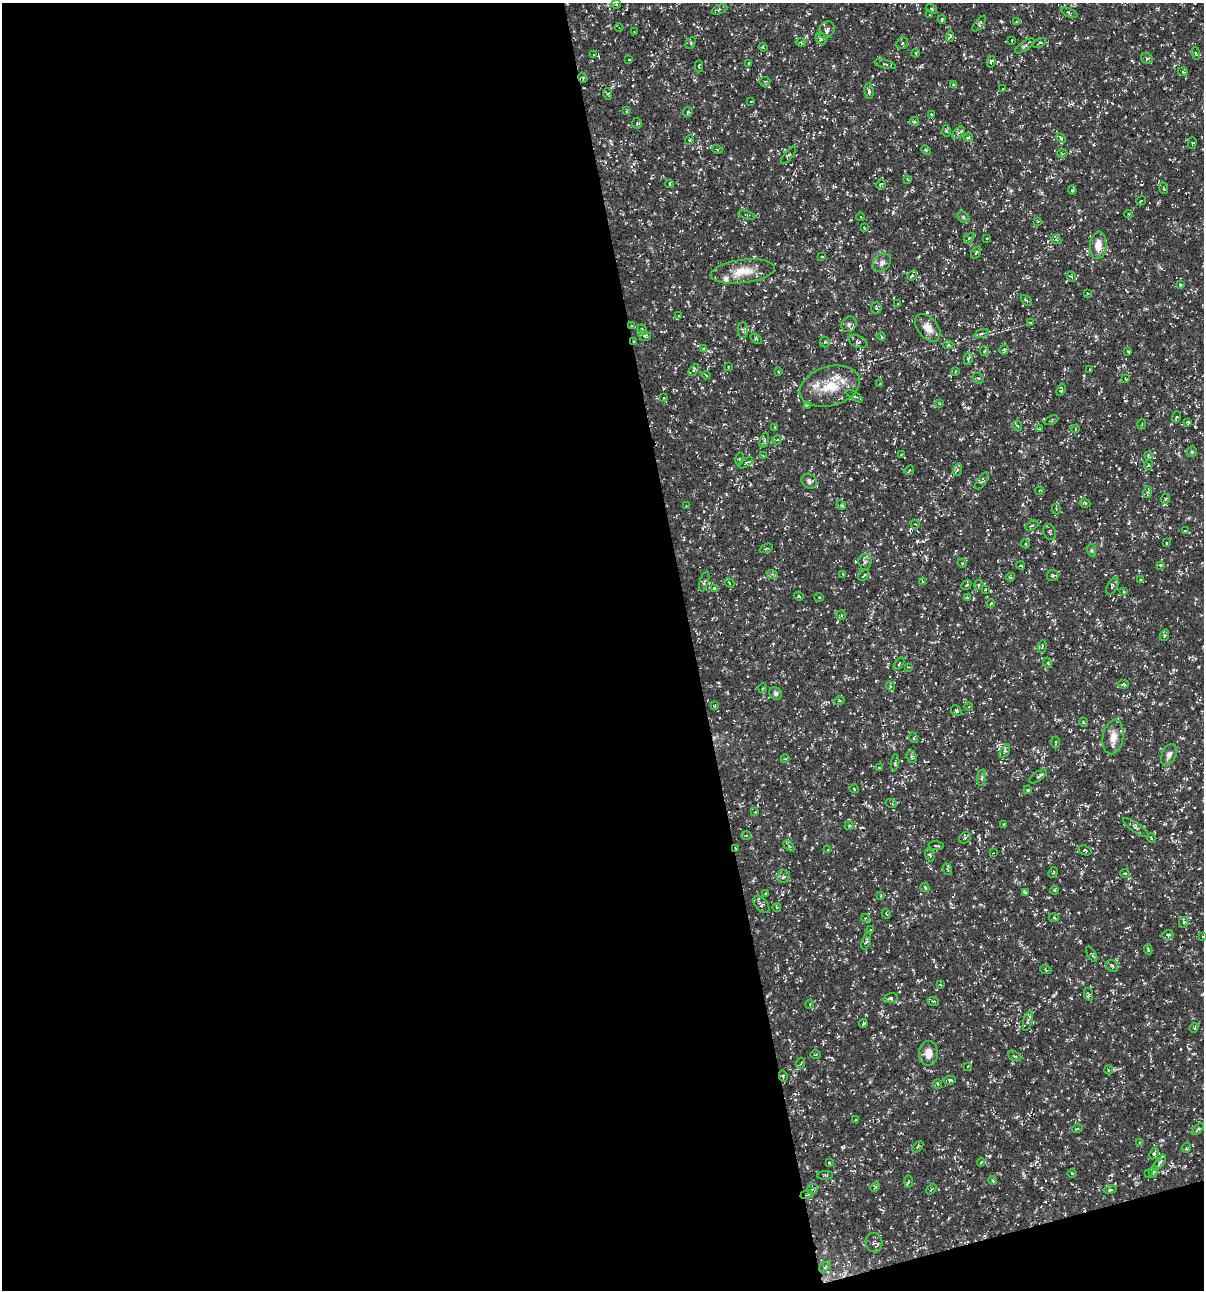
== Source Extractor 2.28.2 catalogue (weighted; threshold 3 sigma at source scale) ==
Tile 13 of 4 x 4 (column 1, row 4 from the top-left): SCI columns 102-1303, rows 3-1290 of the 4958 x 5157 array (HDU 1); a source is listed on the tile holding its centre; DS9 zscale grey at full resolution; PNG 1206 x 1292 px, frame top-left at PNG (2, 3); each listed source drawn as its Kron ellipse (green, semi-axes under 4 px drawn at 4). Shown black and unused: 59% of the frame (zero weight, under 3 of 5 exposures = <1% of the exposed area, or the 3 px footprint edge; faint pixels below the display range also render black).
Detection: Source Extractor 2.28.2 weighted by HDU 2 'WHT'; one run over the whole footprint, this tile lists its part. Background 0.0172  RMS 0.002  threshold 0.00895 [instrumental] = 3 sigma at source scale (4.5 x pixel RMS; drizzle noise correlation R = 1.50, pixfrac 1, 0.0396/0.0396 arcsec/px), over >= 5 px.
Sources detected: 301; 13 cosmic-ray / hot-pixel residue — neither listed nor drawn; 9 inside a brighter listed object's ellipse — not listed separately; the other 279 listed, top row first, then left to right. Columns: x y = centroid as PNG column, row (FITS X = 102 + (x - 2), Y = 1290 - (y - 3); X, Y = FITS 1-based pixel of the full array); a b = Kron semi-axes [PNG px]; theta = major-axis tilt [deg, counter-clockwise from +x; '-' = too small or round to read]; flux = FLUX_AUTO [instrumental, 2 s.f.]
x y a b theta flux
616 4 4 4 - 0.26
719 9 8 2 22 0.33
932 9 6 4 -33 0.32
1069 13 8 4 -23 0.34
930 15 4 2 - 0.13
942 20 4 3 - 0.31
1016 22 4 4 - 0.17
979 23 9 3 52 0.31
619 28 4 3 - 0.15
827 30 9 7 56 0.92
634 32 2 2 - 0.12
950 36 5 3 - 0.35
821 39 6 5 - 0.49
1012 40 3 2 - 0.15
801 42 5 4 - 0.24
691 43 6 4 63 0.31
902 43 6 5 - 0.36
1039 43 7 3 25 0.24
1025 46 11 4 36 0.46
763 47 4 3 - 0.19
916 53 4 3 - 0.2
1196 53 6 2 -78 0.18
594 55 4 4 - 0.23
1147 58 6 5 - 0.37
629 60 3 2 - 0.14
991 62 6 4 75 0.38
749 63 3 2 - 0.16
885 64 11 3 -16 0.39
699 66 6 3 87 0.23
1183 72 5 3 - 0.16
583 78 5 3 - 0.23
765 82 5 5 - 0.27
953 85 4 4 - 0.31
1002 89 4 2 - 0.14
869 91 7 4 -82 0.39
608 94 6 4 -72 0.25
751 101 3 2 - 0.12
627 111 4 2 - 0.16
688 112 5 4 - 0.24
931 115 3 2 - 0.27
914 121 4 4 - 0.27
637 123 6 4 89 0.28
947 131 6 4 -86 0.28
958 133 7 4 42 0.46
968 137 4 4 - 0.29
1061 138 6 3 -46 0.26
689 140 5 3 - 0.16
1192 143 6 3 89 0.2
717 149 5 3 - 0.24
926 150 5 3 - 0.23
1062 153 5 3 - 0.19
788 155 10 3 51 0.3
908 180 4 3 - 0.19
670 184 4 3 - 0.18
881 184 5 4 - 0.25
1163 188 6 3 -70 0.2
1072 190 4 3 - 0.23
1141 201 5 3 - 0.17
1129 214 4 4 - 0.25
747 215 9 3 -15 0.32
861 217 4 2 - 0.13
963 217 6 5 - 0.3
1038 221 4 4 - 0.16
864 227 2 2 - 0.2
969 238 6 4 46 0.31
987 239 2 2 - 0.17
1056 240 5 4 - 0.32
1098 245 14 8 86 2.4
976 252 7 3 57 0.23
822 257 3 3 - 0.29
882 263 10 7 47 0.89
743 271 32 11 7 4.2
912 275 5 4 - 0.3
1072 277 5 3 - 0.18
1180 285 3 3 - 0.31
1087 293 4 2 - 0.11
1026 300 6 3 -45 0.28
898 304 3 3 - 0.2
876 308 6 5 - 0.27
678 316 4 2 - 0.14
1030 322 4 2 - 0.23
849 324 8 7 - 0.59
632 325 4 2 - 0.14
928 328 16 10 -51 2.2
642 329 5 3 - 0.24
743 330 8 5 -89 0.41
982 333 7 3 19 0.36
645 336 6 4 -17 0.38
882 337 4 4 - 0.38
756 339 7 3 -35 0.23
634 341 4 3 - 0.21
825 342 5 5 - 0.27
858 342 10 6 -22 0.61
948 345 5 4 - 0.36
703 349 4 3 - 0.3
1004 350 5 4 - 0.23
984 351 5 4 - 0.23
1128 351 3 3 - 0.3
968 359 6 4 79 0.4
728 366 3 2 - 0.16
1090 369 3 2 - 0.13
694 370 6 3 53 0.3
955 371 3 3 - 0.18
779 372 3 2 - 0.14
706 375 4 3 - 0.21
978 378 6 4 -40 0.27
1126 379 3 2 - 0.15
880 383 3 2 - 0.18
830 386 31 19 16 6.2
1061 390 6 3 72 0.34
855 396 9 3 -33 0.3
664 398 3 3 - 0.16
940 403 4 3 - 0.16
807 405 3 3 - 0.2
1176 417 5 3 - 0.19
1051 420 7 3 25 0.24
1188 422 4 3 - 0.2
1142 424 5 3 - 0.18
1018 426 5 3 - 0.21
775 428 3 2 - 0.15
1039 429 4 2 - 0.14
1075 429 4 3 - 0.17
764 440 7 4 72 0.39
777 440 5 3 - 0.22
1192 452 5 5 - 0.3
901 455 3 2 - 0.18
1148 455 4 4 - 0.21
763 456 4 4 - 0.23
739 459 6 4 73 0.24
746 463 8 3 31 0.27
1148 465 5 4 - 0.21
909 470 5 2 - 0.18
957 470 6 4 71 0.33
809 481 8 7 - 0.6
982 481 10 4 54 0.38
1039 491 4 3 - 0.19
1148 492 6 4 70 0.27
1165 499 5 3 - 0.22
1085 503 5 4 - 0.3
686 505 3 2 - 0.11
841 505 5 4 - 0.28
1056 509 5 3 - 0.19
915 524 5 3 - 0.2
1032 526 7 3 28 0.26
1185 531 4 3 - 0.19
1050 532 8 6 -73 0.4
1166 543 3 3 - 0.25
1025 544 5 4 - 0.26
766 548 7 2 22 0.19
1091 550 6 4 -72 0.29
865 562 8 6 -86 0.49
962 563 4 3 - 0.19
1160 565 3 3 - 0.17
1021 566 4 3 - 0.26
772 574 6 3 -18 0.29
843 574 2 2 - 0.13
864 575 6 3 46 0.24
1052 575 6 6 - 0.31
1011 577 4 3 - 0.21
1140 580 3 3 - 0.2
922 581 4 2 - 0.25
704 582 10 3 73 0.32
729 583 5 4 - 0.23
966 585 5 3 - 0.22
979 585 5 4 - 0.28
1112 586 9 5 63 0.51
714 588 4 4 - 0.17
985 590 3 2 - 0.17
1123 591 3 3 - 0.2
799 596 5 4 - 0.24
819 597 5 3 - 0.16
967 598 3 3 - 0.21
991 603 4 3 - 0.19
841 615 4 4 - 0.23
1165 635 6 4 70 0.27
1042 646 6 2 85 0.19
1048 663 5 3 - 0.2
899 664 7 3 57 0.19
909 667 4 2 - 0.16
1124 684 5 4 - 0.26
891 686 5 4 - 0.27
763 688 5 3 - 0.16
775 693 7 6 - 0.49
839 701 5 3 - 0.19
715 705 4 2 - 0.15
969 707 4 3 - 0.16
956 711 6 5 - 0.3
1083 722 5 3 - 0.18
1113 737 17 10 80 2.2
914 738 5 3 - 0.18
1055 742 6 2 -87 0.26
1005 751 7 4 57 0.3
1169 755 11 7 65 0.88
912 757 6 5 - 0.39
785 759 4 3 - 0.2
895 762 8 3 83 0.34
879 768 3 2 - 0.15
1038 776 10 4 36 0.4
982 778 8 4 82 0.43
854 789 4 3 - 0.19
1028 790 4 3 - 0.26
891 803 6 3 -19 0.25
755 812 3 3 - 0.14
1004 824 3 2 - 0.14
849 826 4 4 - 0.24
1136 828 15 4 -34 0.55
746 835 5 3 - 0.19
965 838 6 5 - 0.33
1151 838 5 3 - 0.16
789 846 6 4 -46 0.3
936 846 7 2 -5 0.24
736 848 3 2 - 0.23
828 850 4 3 - 0.28
1085 850 7 4 -20 0.26
993 853 4 3 - 0.14
930 855 7 4 -69 0.35
947 869 6 3 -69 0.25
1053 872 6 4 63 0.25
1125 873 5 3 - 0.2
783 877 6 6 - 0.55
925 887 5 3 - 0.25
1054 890 4 4 - 0.25
1025 892 4 2 - 0.22
766 894 3 3 - 0.2
881 895 4 2 - 0.15
761 904 10 6 -47 0.47
777 907 4 3 - 0.17
886 914 5 4 - 0.24
865 918 4 4 - 0.22
1054 918 5 3 - 0.24
1184 922 5 5 - 0.31
871 930 3 2 - 0.22
1168 935 5 5 - 0.33
1203 936 3 2 - 0.19
866 941 9 4 73 0.42
1148 949 5 3 - 0.25
1092 954 8 3 -59 0.27
1112 966 6 5 - 0.36
1046 970 5 3 - 0.2
941 985 3 2 - 0.15
1088 994 6 4 -75 0.32
891 998 7 4 15 0.39
933 1001 6 4 -18 0.23
810 1004 4 3 - 0.16
1028 1021 10 4 74 0.48
863 1023 4 2 - 0.3
1194 1028 5 4 - 0.2
928 1053 12 9 88 2
815 1055 5 2 - 0.17
1015 1056 7 4 -25 0.32
801 1063 5 3 - 0.22
968 1066 4 3 - 0.15
1108 1070 4 3 - 0.18
783 1076 5 4 - 0.29
950 1080 6 4 8 0.44
938 1084 5 3 - 0.15
855 1120 4 2 - 0.13
1077 1129 5 3 - 0.16
1198 1129 7 3 45 0.29
1140 1142 4 3 - 0.19
918 1147 7 2 45 0.23
1186 1148 5 4 - 0.27
1154 1154 6 4 62 0.31
981 1162 4 2 - 0.14
829 1163 3 2 - 0.2
1160 1163 9 4 54 0.5
1153 1172 6 3 71 0.25
1149 1173 3 2 - 0.12
1072 1174 5 3 - 0.19
825 1175 8 4 1 0.28
993 1180 4 3 - 0.26
908 1182 6 3 89 0.22
875 1187 5 3 - 0.27
812 1189 5 5 - 0.36
931 1189 6 3 53 0.2
1110 1190 7 3 11 0.28
806 1195 6 3 19 0.25
874 1243 10 8 -76 0.64
825 1267 6 4 43 0.38
Overlapping masked pixels (flux is a lower limit): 4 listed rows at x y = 634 341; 736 848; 783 1076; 806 1195
Isophote crosses this tile's border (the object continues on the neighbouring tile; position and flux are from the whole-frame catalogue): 1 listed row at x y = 1203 936
Unlisted compact peaks at least as high as the median listed source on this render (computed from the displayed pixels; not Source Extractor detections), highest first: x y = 893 212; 907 848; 887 199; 833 66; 840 813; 1162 1140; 843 1148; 778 244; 1011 190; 1096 336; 1191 832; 870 1082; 1045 910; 1129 523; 1183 738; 1023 505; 1017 1117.